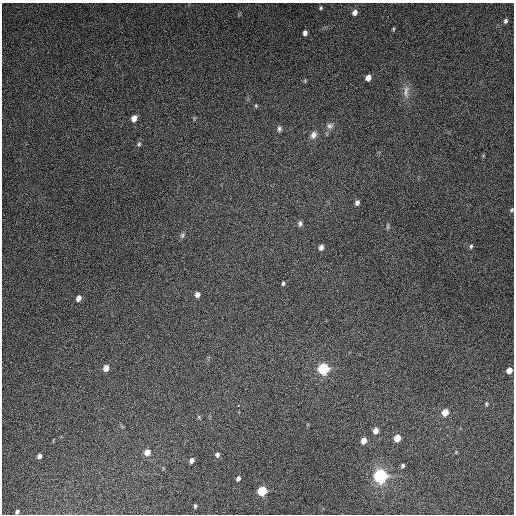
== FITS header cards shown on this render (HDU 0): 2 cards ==
NAXIS1  =                  512
NAXIS2  =                  512

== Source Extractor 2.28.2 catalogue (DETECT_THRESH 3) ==
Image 512 x 512 px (HDU 0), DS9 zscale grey, 1 PNG px = 1 image px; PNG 516 x 516 px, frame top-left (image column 1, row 512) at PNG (2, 3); no overlay
Background 4910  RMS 310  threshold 927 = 3 sigma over >= 5 px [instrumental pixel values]
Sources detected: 44; all 44 listed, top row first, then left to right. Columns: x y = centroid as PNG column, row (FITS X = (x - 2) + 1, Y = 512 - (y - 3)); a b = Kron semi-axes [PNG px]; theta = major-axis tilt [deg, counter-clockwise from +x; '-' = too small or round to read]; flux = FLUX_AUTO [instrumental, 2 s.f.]
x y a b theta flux
321 8 5 4 - 2.8e+04
355 12 6 5 - 1.1e+05
506 21 5 4 - 4.3e+04
393 29 5 4 - 2.3e+04
305 33 5 4 - 7.6e+04
368 78 5 5 - 1.3e+05
305 81 6 4 -57 2.2e+04
406 91 18 7 82 1.4e+05
256 106 5 4 - 2.2e+04
134 118 6 5 - 1.6e+05
330 126 9 8 - 8.6e+04
279 129 7 5 -86 5.0e+04
313 135 10 8 64 1.0e+05
139 144 7 6 - 4.2e+04
357 203 6 5 - 6.5e+04
512 210 5 4 - 2.7e+04
300 224 6 5 - 5.6e+04
388 226 10 4 81 3.3e+04
182 235 7 5 70 4.1e+04
471 246 7 4 79 3.6e+04
321 247 6 5 - 8.4e+04
283 283 5 4 - 3.0e+04
197 295 5 5 - 8.5e+04
78 298 6 5 - 1.1e+05
106 368 6 5 - 1.5e+05
323 369 8 7 - 1.1e+06
509 370 5 5 - 1.6e+05
486 404 5 4 - 2.6e+04
238 405 3 3 - 1.2e+04
445 412 7 6 - 2.0e+05
199 417 6 4 -72 2.4e+04
375 430 6 5 - 1.3e+05
397 438 6 5 - 2.4e+05
363 441 6 5 - 1.3e+05
147 452 6 5 - 1.8e+05
217 455 6 5 - 5.6e+04
39 456 5 4 - 6.9e+04
191 460 6 5 - 7.1e+04
403 466 5 4 - 4.1e+04
380 476 10 9 - 1.6e+06
238 478 5 4 - 5.5e+04
262 491 7 6 - 6.9e+05
195 506 4 3 - 2.8e+04
17 511 4 4 - 3.9e+04
At the frame edge (FLAGS 8, measured only in part): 1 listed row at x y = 512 210